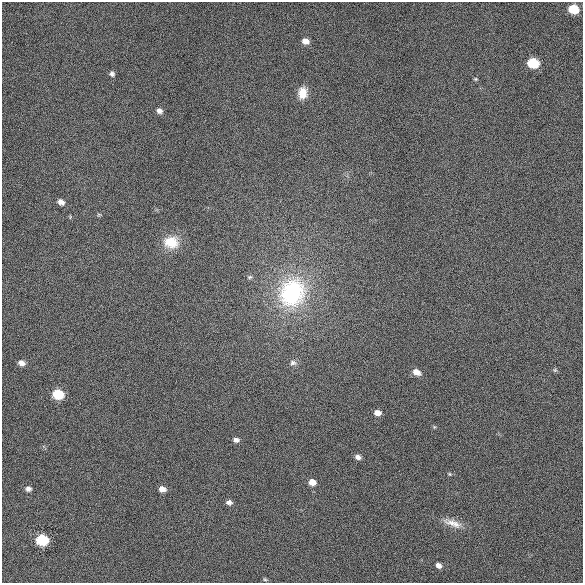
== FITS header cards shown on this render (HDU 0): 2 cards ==
NAXIS1  =                  581 /
NAXIS2  =                  581 /

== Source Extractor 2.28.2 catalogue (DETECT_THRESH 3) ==
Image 581 x 581 px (HDU 0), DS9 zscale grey, 1 PNG px = 1 image px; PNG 585 x 585 px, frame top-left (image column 1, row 581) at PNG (2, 2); no overlay
Background 36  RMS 6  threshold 18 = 3 sigma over >= 5 px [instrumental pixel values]
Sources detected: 30; all 30 listed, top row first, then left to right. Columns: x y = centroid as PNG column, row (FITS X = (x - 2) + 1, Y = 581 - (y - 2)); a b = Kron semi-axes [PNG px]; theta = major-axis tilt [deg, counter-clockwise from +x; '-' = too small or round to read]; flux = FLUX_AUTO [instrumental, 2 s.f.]
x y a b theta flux
573 9 7 6 - 14000
305 41 7 5 -17 2800
533 63 8 6 -16 20000
112 74 7 6 - 1200
476 79 5 4 - 470
302 93 13 10 83 5500
159 111 7 6 - 1700
61 202 7 5 -32 2300
99 214 6 4 0 530
171 242 19 15 -7 9200
250 277 7 5 26 720
292 293 35 30 65 49000
21 363 7 5 -22 2300
293 363 10 7 -10 1500
555 370 5 5 - 590
416 372 9 6 -28 3200
58 394 7 6 - 20000
377 413 7 6 - 2600
434 427 5 4 - 450
236 440 7 5 -11 1500
358 457 7 5 -25 1700
450 474 5 4 - 460
312 482 6 6 - 3500
28 489 7 6 - 1500
162 489 6 5 - 2700
229 502 6 5 - 1600
452 523 27 9 -20 4900
42 540 8 6 -13 31000
439 565 6 5 - 1800
265 579 5 4 - 520